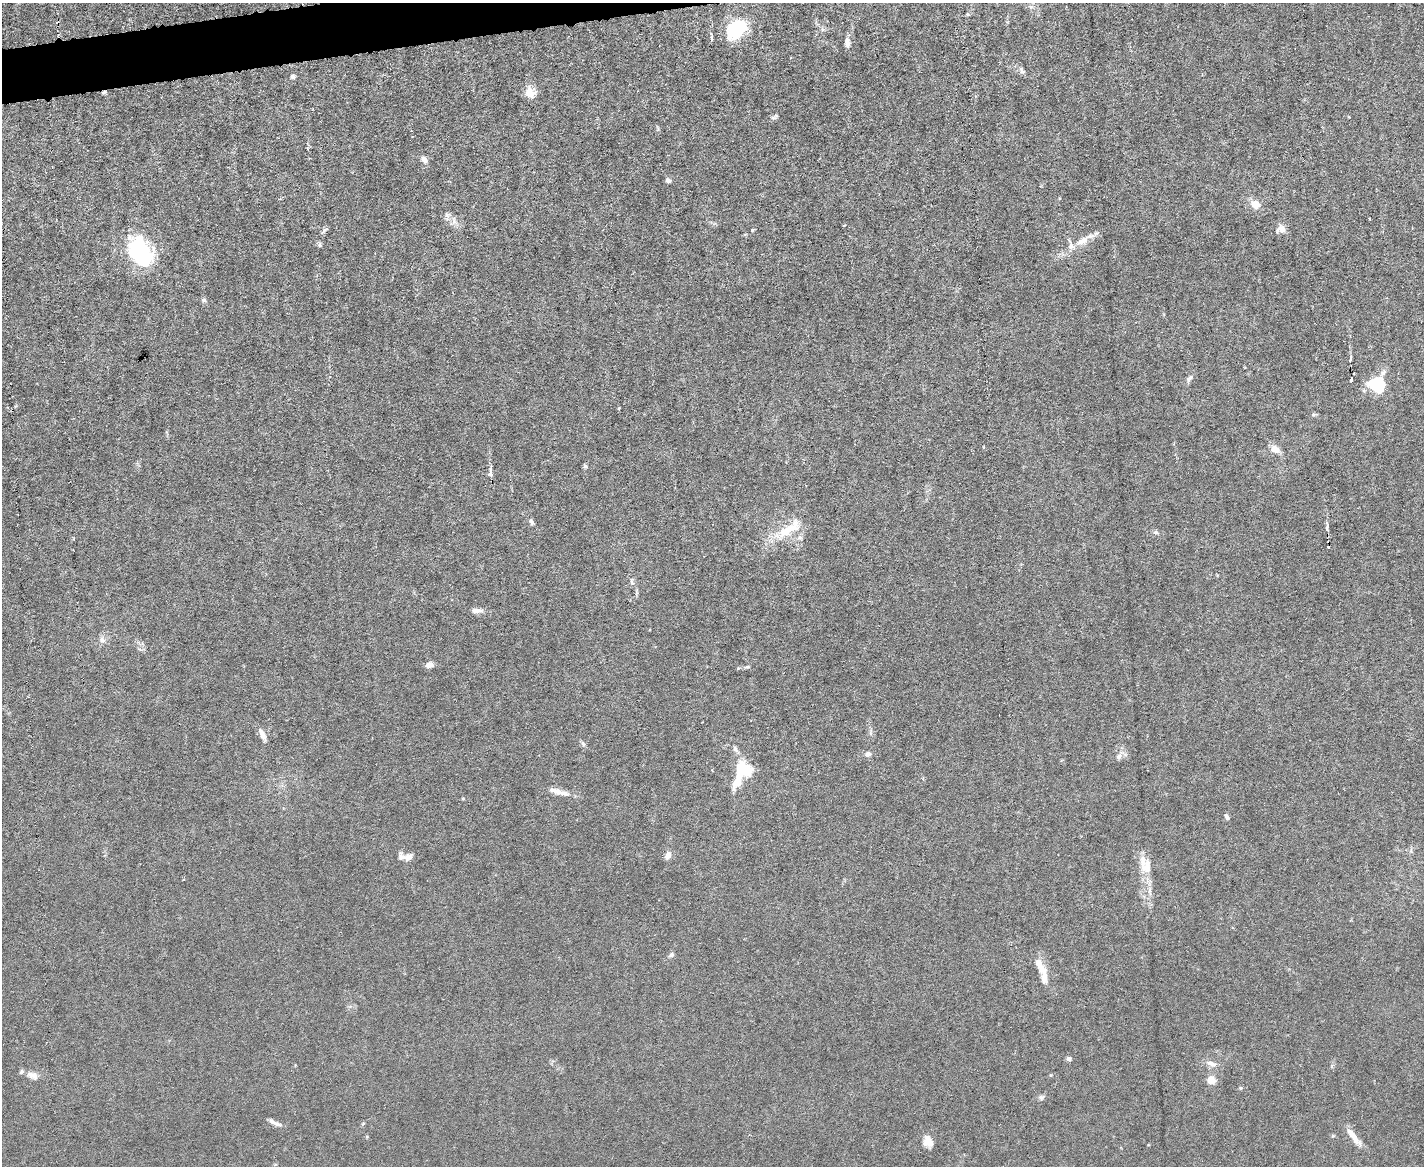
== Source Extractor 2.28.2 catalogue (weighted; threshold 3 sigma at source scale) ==
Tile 8 of 3 x 4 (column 2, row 3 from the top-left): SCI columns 1660-3081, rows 1165-2328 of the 4630 x 4656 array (HDU 1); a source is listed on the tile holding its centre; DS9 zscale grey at full resolution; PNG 1426 x 1168 px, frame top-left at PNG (2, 3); no overlay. Shown black and unused: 2% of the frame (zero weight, under 3 of 6 exposures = <1% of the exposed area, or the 3 px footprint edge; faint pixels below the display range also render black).
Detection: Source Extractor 2.28.2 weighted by HDU 2 'WHT'; one run over the whole footprint, this tile lists its part. Background 0.0197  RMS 0.0027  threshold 0.0112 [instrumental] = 3 sigma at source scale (4.09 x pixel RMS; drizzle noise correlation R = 1.36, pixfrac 0.8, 0.05/0.05 arcsec/px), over >= 5 px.
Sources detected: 70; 2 cosmic-ray / hot-pixel residue — not listed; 7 inside a brighter listed object's ellipse — not listed separately; the other 61 listed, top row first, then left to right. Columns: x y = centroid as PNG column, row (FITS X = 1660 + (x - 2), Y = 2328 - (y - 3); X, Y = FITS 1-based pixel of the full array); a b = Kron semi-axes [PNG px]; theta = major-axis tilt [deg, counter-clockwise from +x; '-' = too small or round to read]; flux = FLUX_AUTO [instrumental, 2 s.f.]
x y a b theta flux
1031 7 7 4 0 0.57
736 30 29 19 42 13
847 43 12 6 -88 1.7
1022 71 10 7 -57 0.98
293 77 5 5 - 0.76
530 93 14 12 -58 2.9
774 117 11 4 34 0.57
424 160 8 6 -63 1.5
668 180 7 6 - 0.75
1255 204 11 9 -16 3
447 215 7 6 - 0.83
1370 219 3 2 - 0.21
454 221 11 6 -87 1.1
844 225 4 2 - 0.18
1281 229 10 9 - 1.9
752 230 4 3 - 0.32
324 231 12 4 49 0.62
1083 241 22 9 33 3.5
319 245 6 4 -90 0.46
140 252 35 22 -60 25
204 300 7 6 - 0.54
1350 359 9 3 74 0.55
1189 379 11 6 52 0.96
1351 380 3 3 - 0.75
1377 384 15 14 - 14
1313 415 6 5 - 0.48
1275 449 12 8 -27 2.3
585 466 6 5 - 0.5
491 473 14 5 -83 1.1
531 522 10 5 -63 0.71
789 529 39 13 32 8.2
1156 532 7 5 -19 0.56
632 582 9 5 -75 0.67
476 611 14 6 3 1.5
102 640 10 7 -46 1.1
429 665 8 6 11 1.6
747 667 7 4 3 0.49
262 735 16 6 -65 1.7
583 744 9 5 -63 0.61
735 749 10 6 -65 0.9
868 754 6 5 - 1.4
1119 756 11 7 53 1.1
743 770 15 14 - 11
556 791 22 7 -18 2.6
463 799 5 3 - 0.25
1227 817 7 5 -66 0.72
668 855 10 7 67 1.5
409 857 11 8 37 1.4
1147 867 24 11 83 4.1
1150 891 15 4 -88 1.5
671 955 8 5 44 0.7
1040 965 25 10 -61 3.5
1069 1059 6 5 - 0.69
1211 1064 13 7 -23 1.7
33 1075 16 9 -20 2.2
1211 1080 5 4 - 8.1
1241 1088 5 4 - 0.34
1042 1097 9 7 33 0.69
274 1123 18 5 -25 1.2
1355 1139 22 8 -46 2.6
928 1141 13 10 -60 2.3